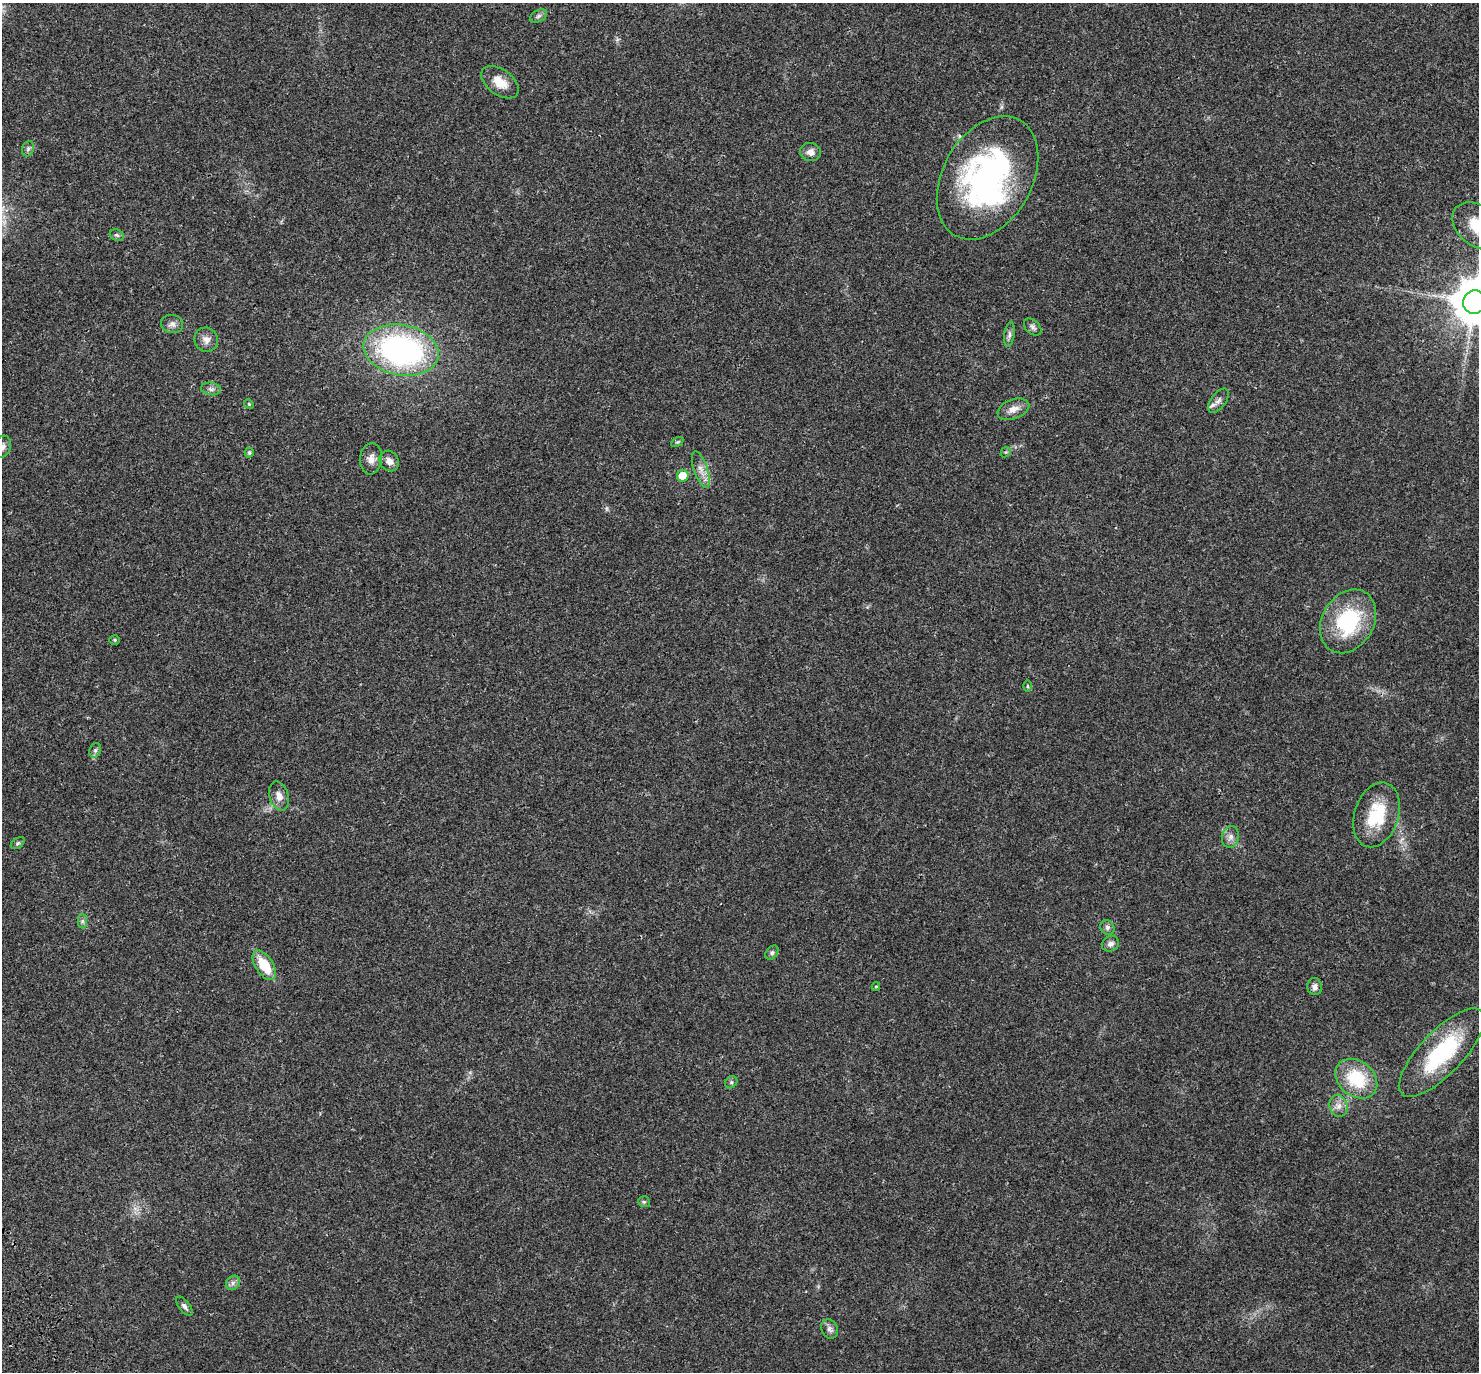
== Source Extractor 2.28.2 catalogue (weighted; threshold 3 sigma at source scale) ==
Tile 7 of 4 x 4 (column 3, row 2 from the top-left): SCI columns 3084-4560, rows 3032-4401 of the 6171 x 6121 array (HDU 1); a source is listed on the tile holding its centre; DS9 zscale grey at full resolution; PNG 1481 x 1374 px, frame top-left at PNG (2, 3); each listed source drawn as its Kron ellipse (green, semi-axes under 4 px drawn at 4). Shown black and unused: <1% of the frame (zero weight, under 3 of 4 exposures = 9% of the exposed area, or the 3 px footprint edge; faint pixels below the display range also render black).
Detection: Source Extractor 2.28.2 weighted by HDU 2 'WHT'; one run over the whole footprint, this tile lists its part. Background 0.0369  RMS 0.0036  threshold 0.0163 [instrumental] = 3 sigma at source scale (4.5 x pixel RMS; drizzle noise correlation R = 1.50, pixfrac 1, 0.0396/0.0396 arcsec/px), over >= 5 px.
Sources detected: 49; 1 inside a brighter object's white glare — neither listed nor drawn; the other 48 listed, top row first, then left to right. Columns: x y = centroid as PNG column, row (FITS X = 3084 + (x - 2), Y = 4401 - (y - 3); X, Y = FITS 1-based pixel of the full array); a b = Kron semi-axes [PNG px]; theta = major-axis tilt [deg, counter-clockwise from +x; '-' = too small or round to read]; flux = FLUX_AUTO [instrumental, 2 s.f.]
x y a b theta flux
538 16 9 5 28 0.88
500 82 21 12 -36 5.5
28 149 8 6 69 0.88
810 152 10 9 - 2
987 178 66 44 60 87
1477 226 28 19 -40 12
117 235 7 5 -22 0.69
1474 302 12 11 - 1300
172 324 11 9 -8 1.7
1033 327 10 7 -45 1.2
1009 334 13 5 83 1.2
206 340 12 11 - 2.4
401 350 38 25 -10 83
211 389 10 6 -10 1.1
1218 401 14 7 53 1.7
249 404 5 4 - 0.41
1013 409 16 9 21 3
677 442 7 4 33 0.48
2 447 11 8 71 1.6
1006 452 6 4 42 0.48
249 453 5 4 - 0.7
371 459 15 11 84 2.7
389 461 11 9 -55 2.2
701 470 19 7 -71 2.8
683 476 6 5 - 7.4
1348 621 34 25 60 28
115 640 5 4 - 0.46
1027 686 6 4 -89 0.4
95 750 7 5 70 0.79
279 796 15 9 -73 2.6
1376 815 33 22 72 16
1230 837 11 8 76 1.9
18 843 8 5 36 0.6
82 921 7 4 -90 0.75
1107 927 7 6 - 1
1110 944 9 7 31 1.4
772 953 8 5 50 0.82
264 965 17 9 -56 9.8
876 987 4 4 - 0.46
1315 987 8 7 - 1.5
1442 1053 57 21 46 32
1356 1079 23 17 -39 17
731 1082 6 5 - 0.68
1338 1106 11 9 -77 2.2
644 1202 6 5 - 0.56
233 1283 8 6 48 1.2
184 1306 11 5 -52 1
830 1329 10 8 -63 1.3
Isophote crosses this tile's border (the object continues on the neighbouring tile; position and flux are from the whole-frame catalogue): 3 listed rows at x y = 1477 226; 1474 302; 2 447